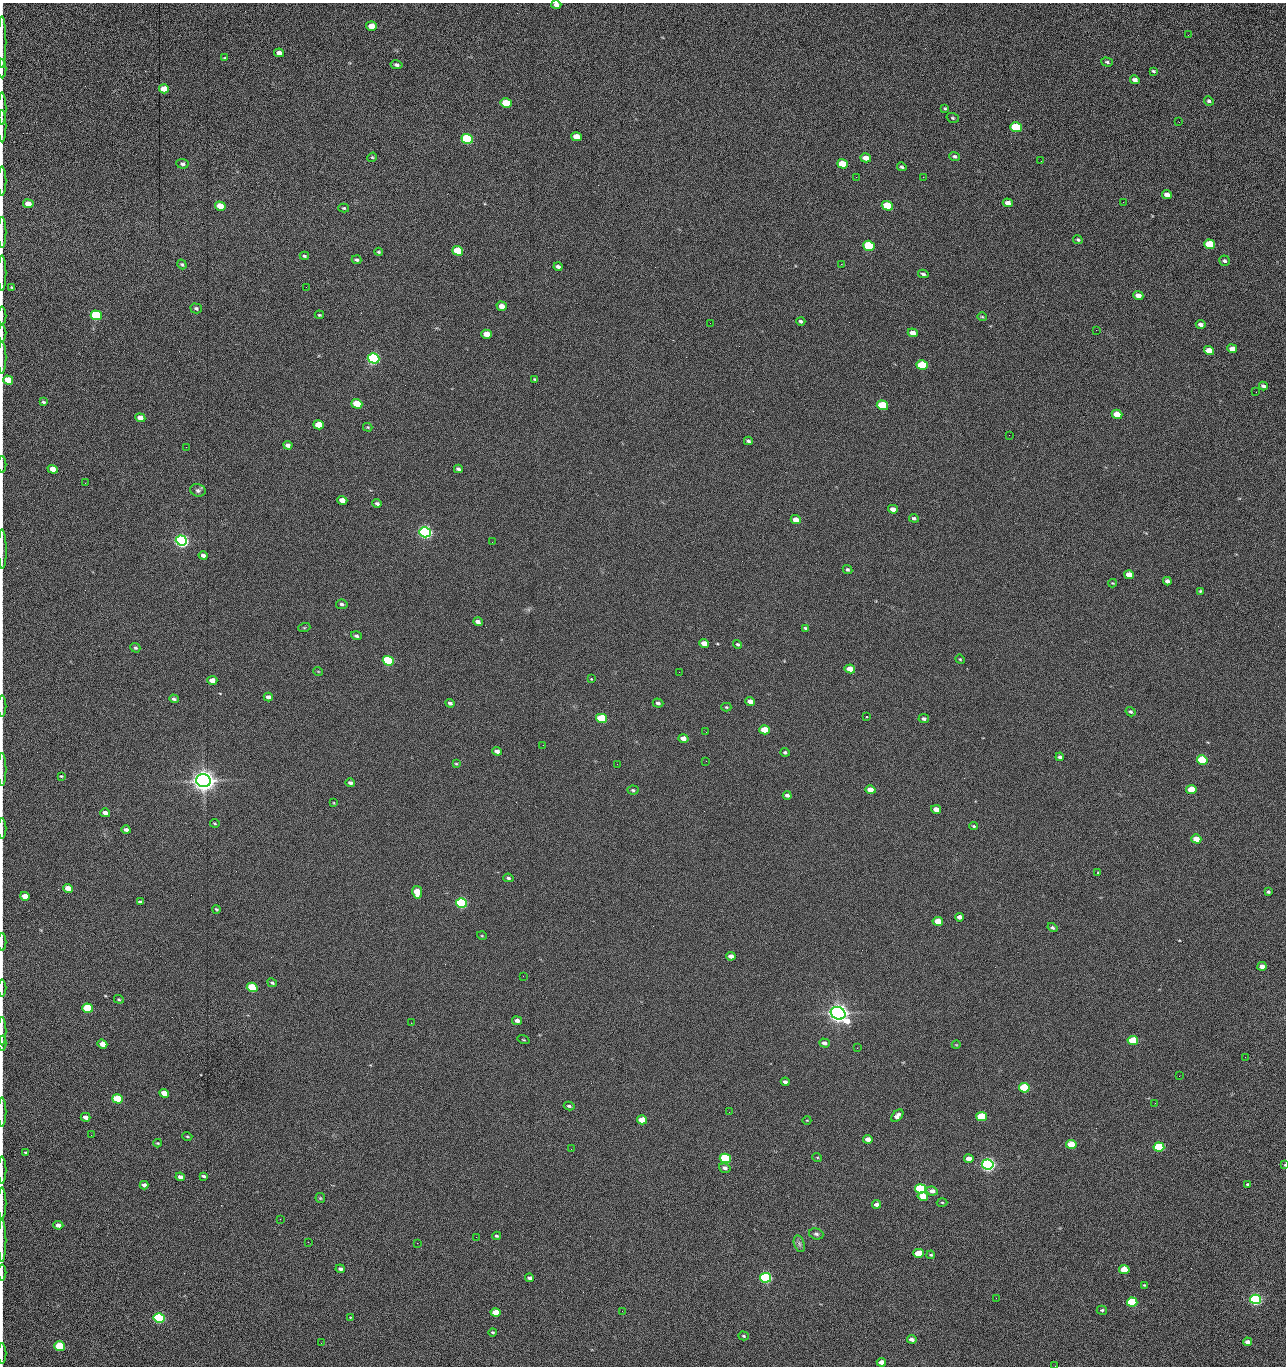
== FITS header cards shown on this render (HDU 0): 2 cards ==
NAXIS1  =                 1284 /fastest changing axis
NAXIS2  =                 1364 /next to fastest changing axis

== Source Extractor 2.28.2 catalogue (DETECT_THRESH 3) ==
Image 1284 x 1364 px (HDU 0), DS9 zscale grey, 1 PNG px = 1 image px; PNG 1288 x 1368 px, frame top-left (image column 1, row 1364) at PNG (2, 3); each listed source drawn as its Kron ellipse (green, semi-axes under 4 px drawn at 4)
Background 147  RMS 15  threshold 44.8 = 3 sigma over >= 5 px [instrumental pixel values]
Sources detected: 270; all 270 listed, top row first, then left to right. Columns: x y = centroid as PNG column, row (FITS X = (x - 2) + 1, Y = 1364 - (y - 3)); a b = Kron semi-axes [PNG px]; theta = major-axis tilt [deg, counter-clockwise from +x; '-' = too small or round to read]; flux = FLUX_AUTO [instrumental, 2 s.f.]
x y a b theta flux
556 5 5 4 - 3.8e+03
371 26 5 4 - 1.3e+04
1188 35 3 2 - 7.7e+02
2 42 26 2 90 4.7e+03
279 53 5 4 - 5.2e+03
225 58 3 3 - 1.2e+03
1107 62 6 4 -16 1.8e+03
397 65 6 4 -10 2.9e+03
2 69 9 2 90 1.4e+03
1153 71 4 3 - 1.3e+03
1135 80 5 4 - 4.4e+03
164 89 5 4 - 1.4e+04
1209 101 5 4 - 1.9e+03
506 103 6 4 -15 4.2e+04
945 108 4 3 - 1.1e+03
2 109 16 2 90 2.8e+03
953 118 6 4 -18 1.5e+03
1179 122 2 2 - 7.9e+02
2 126 16 2 90 2.6e+03
1016 127 6 5 - 6.0e+04
576 137 5 4 - 1.4e+04
467 139 6 5 - 1.6e+05
954 156 5 4 - 2.1e+03
372 157 5 4 - 1.2e+03
866 158 5 4 - 1.2e+04
1041 161 2 2 - 1.1e+03
182 164 6 5 - 2.6e+03
842 164 5 4 - 2.8e+04
902 167 5 3 - 1.6e+03
856 177 2 2 - 1.6e+03
923 177 2 2 - 1.1e+04
2 181 15 2 90 2.6e+03
1167 195 5 4 - 6.3e+03
1123 202 2 2 - 4.8e+02
1008 203 5 4 - 5.6e+03
28 204 5 4 - 1.0e+04
220 206 5 4 - 2.0e+04
887 206 6 4 -17 5.1e+04
344 208 5 4 - 1.4e+03
2 232 15 2 90 2.7e+03
1078 240 5 4 - 1.5e+03
1210 244 5 4 - 4.2e+04
869 246 6 5 - 1.0e+05
458 251 5 4 - 4.0e+04
378 252 4 3 - 1.2e+03
304 256 4 3 - 1.6e+03
357 260 5 4 - 1.7e+03
1225 261 5 5 - 2.3e+03
182 264 5 4 - 1.5e+03
841 264 2 2 - 1.8e+04
558 267 4 3 - 2.7e+03
2 273 17 2 90 2.8e+03
923 274 5 3 - 1.8e+03
12 287 3 3 - 1.2e+03
306 287 2 2 - 4.0e+02
1138 296 5 4 - 7.3e+03
502 306 5 4 - 9.6e+03
196 308 6 5 - 2.1e+03
96 315 5 5 - 1.0e+05
319 315 5 3 - 1.2e+03
2 316 9 2 90 1.5e+03
982 317 5 4 - 1.1e+03
801 321 4 3 - 2.1e+03
710 323 2 2 - 2.1e+03
1201 325 5 4 - 3.7e+03
1096 330 2 2 - 4.6e+02
2 333 8 2 90 1.4e+03
913 333 5 4 - 7.6e+03
486 334 5 4 - 1.6e+04
1232 349 5 4 - 1.0e+04
1209 351 5 4 - 1.6e+04
2 357 16 2 90 2.8e+03
373 358 6 5 - 3.0e+05
922 365 6 4 -15 5.8e+04
535 379 4 2 - 1.2e+03
8 380 5 4 - 2.5e+04
1263 386 4 4 - 2.6e+03
1256 392 2 2 - 8.2e+02
43 402 4 3 - 1.7e+03
357 404 5 4 - 3.7e+04
882 405 6 4 -17 6.0e+04
1117 414 5 4 - 1.9e+04
140 418 5 4 - 8.7e+03
319 425 5 4 - 2.9e+04
368 427 5 3 - 1.1e+03
1009 435 2 2 - 2.2e+03
748 441 4 3 - 1.7e+03
288 445 5 4 - 4.0e+03
186 447 2 2 - 2.0e+03
2 464 8 2 90 1.2e+03
53 469 5 4 - 1.2e+04
458 469 4 4 - 2.5e+03
85 483 3 2 - 7.2e+02
198 490 8 6 -15 2.8e+03
342 500 5 4 - 1.0e+04
377 503 4 3 - 2.3e+03
893 509 5 4 - 5.7e+03
914 518 5 3 - 1.9e+03
796 520 5 4 - 8.6e+03
425 532 6 5 - 5.0e+05
181 541 6 5 - 5.3e+05
492 542 2 2 - 1.7e+03
2 549 20 3 -89 3.8e+03
203 555 4 3 - 3.8e+03
847 570 5 4 - 1.7e+03
1129 575 5 4 - 1.3e+04
1167 581 4 4 - 3.8e+03
1113 583 4 3 - 9.1e+02
1200 591 3 3 - 1.0e+03
342 604 6 4 -8 2.2e+03
478 622 5 4 - 4.3e+03
304 628 6 4 18 1.0e+03
805 628 4 3 - 1.3e+03
356 636 5 4 - 2.3e+03
704 643 5 4 - 1.0e+04
738 644 4 4 - 1.7e+03
135 648 5 4 - 1.8e+03
960 659 5 4 - 1.1e+03
388 661 5 4 - 1.6e+05
850 669 5 4 - 1.4e+04
318 671 5 3 - 7.8e+02
679 672 2 2 - 2.6e+03
591 679 3 3 - 2.9e+03
212 680 5 4 - 7.4e+03
268 697 4 4 - 4.1e+03
174 699 5 3 - 2.1e+03
750 701 5 4 - 6.3e+03
450 703 5 4 - 2.6e+03
658 703 5 4 - 2.7e+03
2 706 10 2 90 1.9e+03
726 707 5 4 - 1.3e+03
1131 712 5 4 - 1.8e+03
866 716 2 2 - 9.8e+02
601 718 5 4 - 6.5e+04
924 719 5 4 - 2.7e+03
764 730 5 4 - 2.7e+04
706 732 2 2 - 4.3e+02
683 738 5 4 - 7.5e+03
543 745 2 2 - 2.0e+03
497 751 5 4 - 4.4e+03
785 752 4 4 - 1.9e+03
1060 757 4 3 - 2.1e+03
1202 760 5 4 - 7.6e+04
706 761 2 2 - 1.5e+03
456 764 4 3 - 1.1e+03
617 764 2 2 - 1.9e+03
2 769 16 2 90 2.8e+03
61 776 4 4 - 1.0e+03
204 781 7 6 - 1.5e+06
350 783 5 4 - 2.6e+03
633 790 5 4 - 1.6e+03
870 790 5 4 - 1.0e+04
1191 790 5 4 - 2.5e+04
787 795 4 3 - 3.0e+03
334 803 4 2 - 6.6e+02
936 809 5 4 - 7.9e+03
105 813 5 4 - 6.9e+03
215 823 4 2 - 8.7e+02
974 826 4 3 - 1.2e+03
2 828 10 2 90 1.8e+03
126 830 4 4 - 3.9e+03
1196 839 5 4 - 1.5e+04
1098 872 3 2 - 2.2e+03
508 878 5 4 - 1.9e+03
68 888 5 4 - 1.2e+04
417 892 6 5 - 2.8e+04
1268 892 3 3 - 1.7e+03
25 896 5 4 - 1.6e+04
140 902 4 3 - 1.7e+03
462 903 5 5 - 2.4e+05
217 909 4 3 - 1.2e+03
960 917 4 4 - 5.5e+03
938 921 5 4 - 1.9e+04
1052 928 5 4 - 2.0e+03
482 936 5 3 - 8.6e+02
2 942 9 2 90 1.3e+03
731 956 5 4 - 6.2e+03
1262 966 4 4 - 7.3e+03
523 976 2 2 - 1.4e+03
272 983 5 4 - 1.8e+03
252 987 5 4 - 6.1e+04
2 988 8 2 90 1.2e+03
119 999 5 3 - 1.2e+03
88 1008 5 4 - 7.6e+04
838 1013 7 6 - 1.2e+06
517 1021 5 4 - 4.5e+03
411 1023 2 2 - 3.6e+03
2 1031 14 2 90 2.5e+03
523 1040 6 4 -19 1.1e+03
1133 1040 5 4 - 4.9e+04
2 1043 7 2 90 9.5e+02
824 1043 5 4 - 3.7e+03
102 1044 5 4 - 1.0e+04
956 1045 4 3 - 7.4e+02
857 1048 3 2 - 9.8e+02
1245 1057 3 2 - 1.3e+03
1179 1076 2 2 - 1.7e+03
785 1082 4 3 - 3.3e+03
1024 1088 5 4 - 8.8e+04
164 1093 5 4 - 1.2e+04
117 1099 5 4 - 6.5e+04
1155 1103 2 2 - 6.0e+02
569 1106 5 3 - 1.8e+03
2 1112 14 2 90 2.7e+03
729 1112 2 2 - 6.1e+02
897 1116 7 4 44 5.0e+03
86 1117 5 4 - 5.3e+03
982 1117 5 4 - 7.2e+04
642 1120 5 4 - 2.1e+04
807 1120 4 3 - 6.9e+02
91 1135 2 2 - 1.5e+03
187 1136 5 3 - 1.1e+03
868 1139 5 4 - 7.1e+03
158 1143 4 3 - 1.1e+03
1071 1144 5 4 - 3.3e+04
1159 1147 5 4 - 9.9e+04
571 1149 2 2 - 6.5e+02
26 1152 3 3 - 1.1e+03
817 1157 5 3 - 9.2e+02
725 1158 5 4 - 1.5e+05
969 1159 5 4 - 7.6e+03
988 1164 6 5 - 6.1e+05
1285 1165 4 2 - 6.6e+02
725 1168 6 4 -17 3.3e+03
2 1170 13 2 90 2.2e+03
204 1176 4 3 - 2.0e+03
180 1177 4 4 - 4.5e+03
1248 1184 4 3 - 1.8e+03
144 1185 4 4 - 3.6e+03
921 1189 5 4 - 1.5e+05
932 1191 6 4 -9 6.6e+03
923 1196 5 4 - 1.7e+04
320 1198 5 5 - 1.3e+03
942 1202 5 3 - 9.9e+02
2 1203 15 2 90 2.3e+03
876 1204 4 3 - 4.4e+03
280 1219 3 2 - 1.5e+03
58 1225 5 4 - 4.5e+03
816 1234 7 5 -18 2.4e+03
496 1236 4 3 - 1.4e+03
476 1237 2 2 - 4.8e+03
2 1241 21 2 90 3.7e+03
308 1242 3 2 - 1.2e+03
417 1243 2 2 - 3.6e+03
799 1244 8 5 -71 2.8e+03
919 1253 5 4 - 1.9e+04
931 1255 4 3 - 1.4e+03
340 1269 4 3 - 2.8e+03
1124 1270 5 4 - 2.7e+04
2 1272 8 2 90 1.4e+03
529 1278 4 3 - 3.0e+03
766 1278 5 4 - 3.1e+05
1144 1285 3 3 - 1.1e+03
996 1298 2 2 - 2.0e+03
1255 1299 5 5 - 3.6e+05
1132 1302 5 4 - 7.9e+04
1102 1310 5 4 - 1.7e+03
622 1311 2 2 - 4.2e+02
496 1312 5 4 - 1.8e+04
351 1317 4 2 - 8.1e+02
159 1318 5 5 - 2.4e+05
493 1332 4 3 - 1.2e+03
744 1336 5 4 - 1.4e+03
912 1339 5 3 - 4.1e+03
1247 1342 4 3 - 5.0e+03
321 1343 2 2 - 6.1e+02
60 1346 5 4 - 9.3e+04
2 1353 10 2 90 1.8e+03
881 1362 5 4 - 6.7e+03
1055 1366 2 2 - 1.4e+03
At the frame edge (FLAGS 8, measured only in part): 31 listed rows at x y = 556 5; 2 42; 2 69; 2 109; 2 126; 2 181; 2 232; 2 273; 12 287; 2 316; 2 333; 2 357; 8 380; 2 464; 2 549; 2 706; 2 769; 2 828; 25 896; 2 942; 2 988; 2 1031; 2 1043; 2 1112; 1285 1165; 2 1170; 2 1203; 2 1241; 2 1272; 2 1353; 1055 1366

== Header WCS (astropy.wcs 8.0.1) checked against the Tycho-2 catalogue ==
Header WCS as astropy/WCSLIB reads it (CRVAL/CRPIX/CD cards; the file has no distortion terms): RA---TAN/DEC--TAN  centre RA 15:41:41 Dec +51:59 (235.42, +51.98 deg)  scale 1.26 arcsec/px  FOV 26.9' x 28.5'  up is +92 deg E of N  parity flipped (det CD > 0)
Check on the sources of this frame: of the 60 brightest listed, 10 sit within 2.0 arcsec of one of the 12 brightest Tycho-2 stars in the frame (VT <= 12.29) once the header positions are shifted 0.48 arcsec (0.36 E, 0.32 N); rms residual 1.07 arcsec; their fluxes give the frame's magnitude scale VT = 25.21 - 2.5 log10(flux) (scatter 0.21 mag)
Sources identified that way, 10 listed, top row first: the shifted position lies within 2.0 arcsec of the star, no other Tycho-2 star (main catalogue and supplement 1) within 4.0 arcsec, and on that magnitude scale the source's flux lands within +1.5 / -3 mag of the star's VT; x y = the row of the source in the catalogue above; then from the Tycho-2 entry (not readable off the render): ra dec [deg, ICRS J2000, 3 dp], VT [Tycho-2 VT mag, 2 dp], TYC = Tycho-2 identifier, HIP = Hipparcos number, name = IAU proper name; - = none
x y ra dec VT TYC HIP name
373 358 235.614 +52.064 11.61 3489-1132-1 - -
425 532 235.514 +52.049 11.19 3489-1407-1 - -
204 781 235.378 +52.130 9.31 3489-1322-1 76850 -
462 903 235.303 +52.042 11.52 3489-958-1 - -
838 1013 235.232 +51.912 9.59 3489-824-1 - -
988 1164 235.143 +51.862 10.97 3489-1016-1 - -
921 1189 235.131 +51.886 12.29 3489-908-1 - -
766 1278 235.084 +51.941 11.45 3489-1346-1 - -
1255 1299 235.062 +51.771 11.53 3489-1453-1 - -
159 1318 235.075 +52.152 11.74 3489-912-1 - -